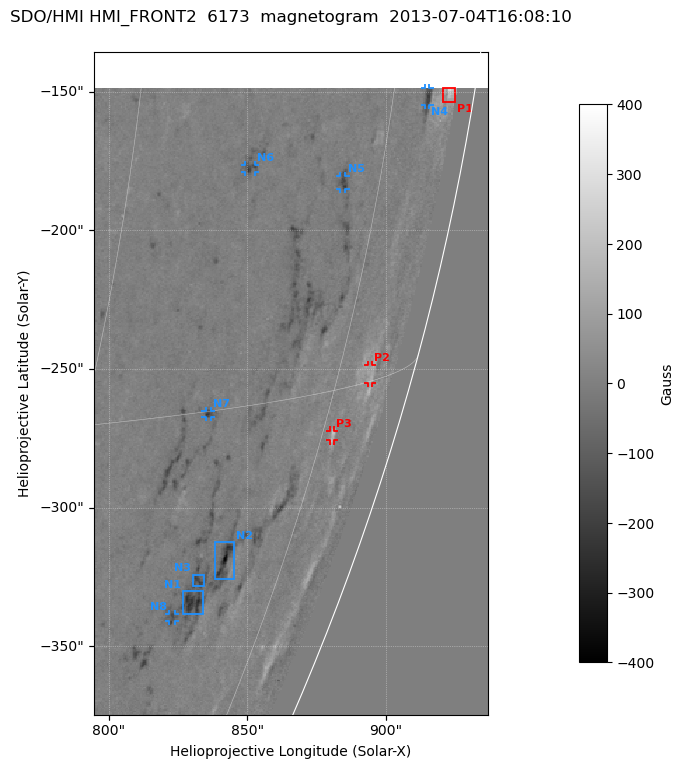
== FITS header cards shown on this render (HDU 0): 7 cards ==
TELESCOP= 'SDO/HMI '
INSTRUME= 'HMI_FRONT2'
WAVELNTH=               6173.0
DATE-OBS= '2013-07-04T16:08:10.80'
CTYPE1  = 'HPLN-TAN'
CTYPE2  = 'HPLT-TAN'
BUNIT   = 'Gauss   '

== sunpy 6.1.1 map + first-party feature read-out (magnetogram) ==
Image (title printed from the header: SDO/HMI HMI_FRONT2  6173  magnetogram  2013-07-04T16:08:10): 282 x 448 px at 0.504 arcsec/px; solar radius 944 arcsec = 1872 px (partial field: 0.8% of the solar disc is inside the frame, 72% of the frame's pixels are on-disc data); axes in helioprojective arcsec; data unit Gauss (BUNIT, on the colour bar)
Off-disc pixels are blank (NaN) in the file (28% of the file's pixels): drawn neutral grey
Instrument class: MAGNETOGRAM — CONTENT/DPC_OBSR says magnetogram
Display: grey scale clipped to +-400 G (the 99.5th-percentile rule alone would give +-143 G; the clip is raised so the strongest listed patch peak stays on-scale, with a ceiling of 1500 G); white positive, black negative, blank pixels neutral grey
Flux patches: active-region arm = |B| over 5 px >= 100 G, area >= 12 px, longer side >= 3 px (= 1.5 arcsec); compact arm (3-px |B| >= 300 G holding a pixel >= 400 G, >= 4 px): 0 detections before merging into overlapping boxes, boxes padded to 3 px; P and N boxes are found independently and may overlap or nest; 3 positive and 8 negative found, all listed = drawn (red P1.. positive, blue N1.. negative; 7 of them under ~3 arcsec drawn as corner ticks so the feature stays visible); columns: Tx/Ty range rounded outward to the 2 arcsec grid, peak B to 10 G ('>+400(sat)' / '<-400(sat)' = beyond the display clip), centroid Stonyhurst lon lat
Positive patches:
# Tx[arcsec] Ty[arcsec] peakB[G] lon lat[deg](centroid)
P1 920..926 -154..-148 +280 +81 -9
P2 892..896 -256..-248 +140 +78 -15
P3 880..882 -276..-272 +210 +76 -16
Negative patches:
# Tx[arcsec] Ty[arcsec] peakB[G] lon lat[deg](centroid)
N1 826..834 -340..-330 -280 +69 -20
N2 838..846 -326..-312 -390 +70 -19
N3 830..836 -328..-324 -210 +69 -19
N4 914..916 -156..-148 -210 +78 -9
N5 882..886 -186..-180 -210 +72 -10
N6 848..854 -180..-176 -230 +66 -9
N7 834..838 -268..-264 -230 +66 -15
N8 822..824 -342..-338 -170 +68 -20
Bipolar pairs (each listed P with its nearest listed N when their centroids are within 0.25 R_sun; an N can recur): P1-N4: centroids ~10 arcsec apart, P1 is west of N4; P2-N7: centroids ~60 arcsec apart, P2 is west of N7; P3-N7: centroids ~50 arcsec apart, P3 is west of N7